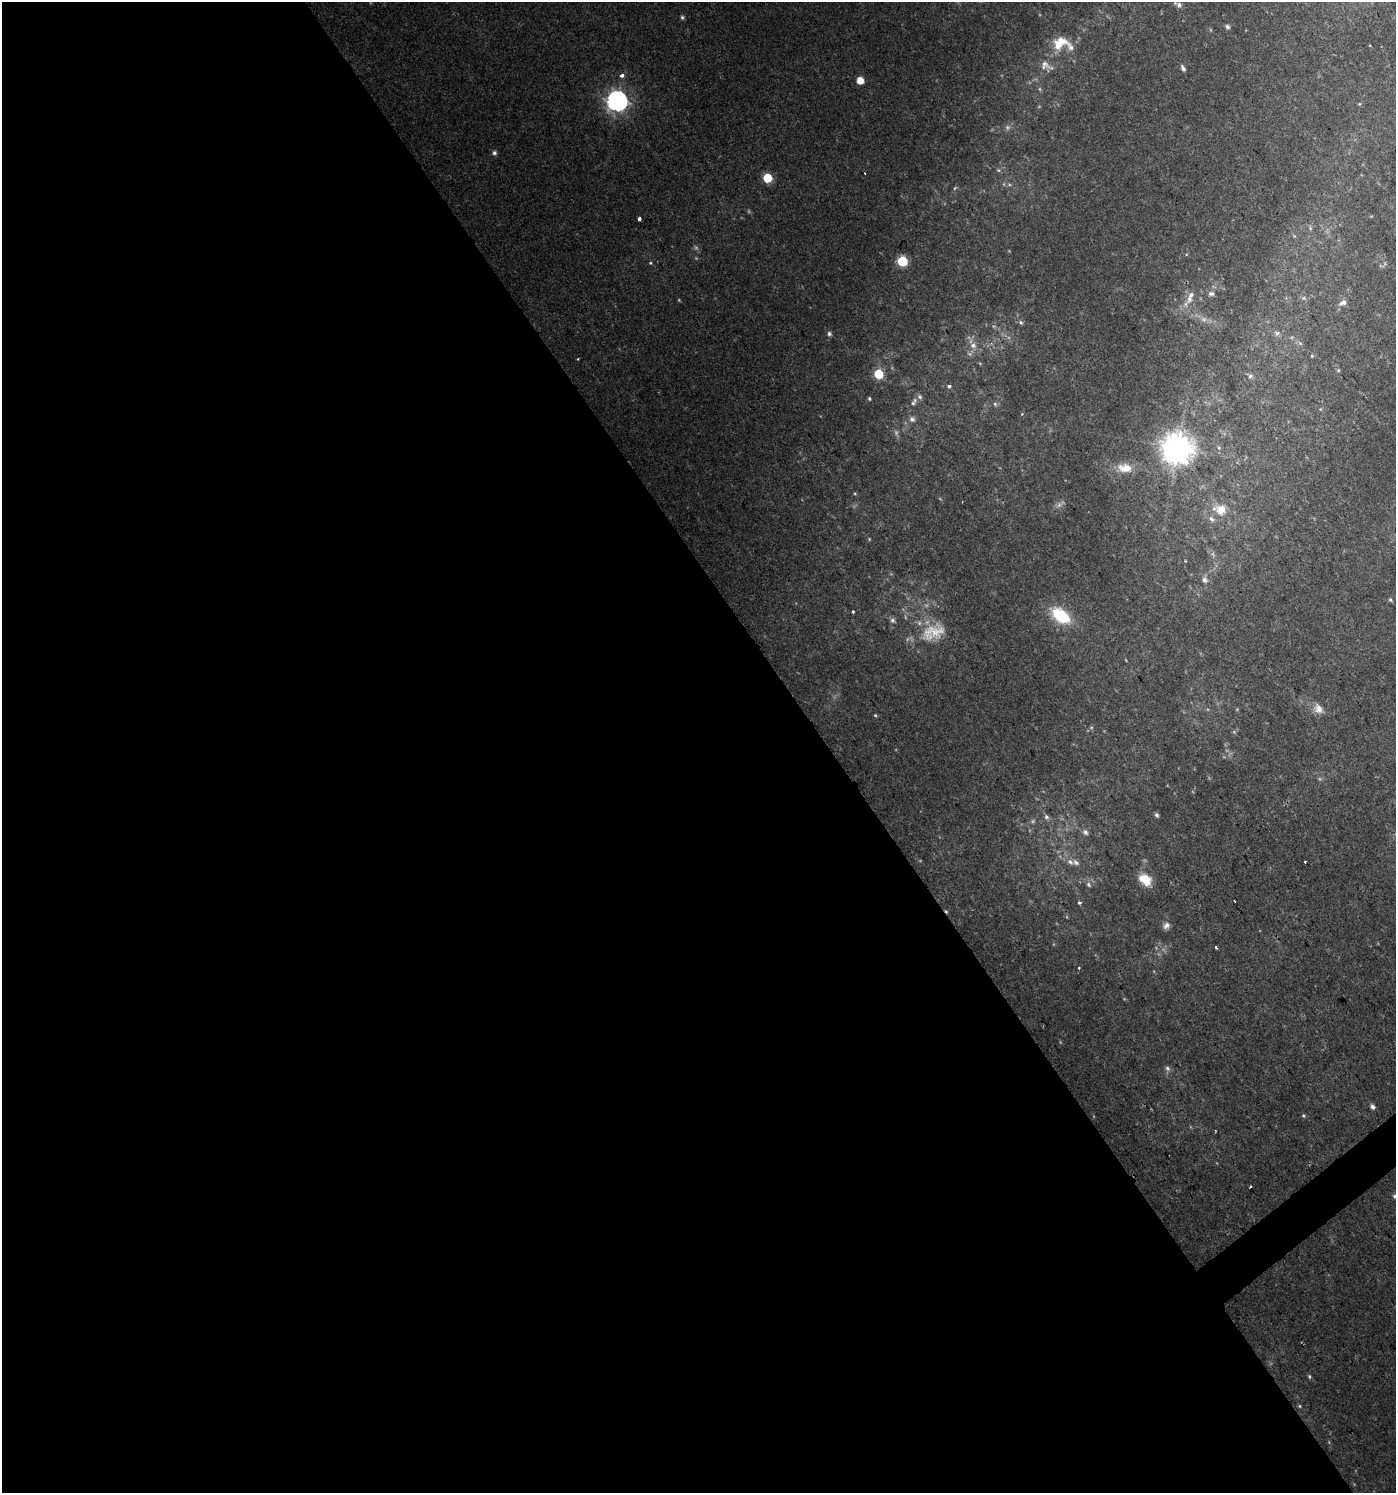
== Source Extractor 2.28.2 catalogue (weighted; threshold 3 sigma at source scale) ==
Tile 9 of 4 x 4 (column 1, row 3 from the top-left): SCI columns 133-1526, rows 1496-2986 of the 5902 x 5967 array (HDU 1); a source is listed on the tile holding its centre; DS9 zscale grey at full resolution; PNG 1398 x 1495 px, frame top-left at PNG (2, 2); no overlay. Shown black and unused: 60% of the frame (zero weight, under 2 of 3 exposures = <1% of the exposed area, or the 3 px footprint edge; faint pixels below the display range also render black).
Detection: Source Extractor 2.28.2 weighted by HDU 2 'WHT'; one run over the whole footprint, this tile lists its part. Background 0.0217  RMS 0.0043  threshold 0.0193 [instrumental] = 3 sigma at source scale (4.5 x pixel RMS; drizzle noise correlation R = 1.50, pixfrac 1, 0.0396/0.0396 arcsec/px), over >= 5 px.
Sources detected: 107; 23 too faint to see at this stretch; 1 cosmic-ray / hot-pixel residue — not listed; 7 inside a brighter listed object's ellipse — not listed separately; the other 76 listed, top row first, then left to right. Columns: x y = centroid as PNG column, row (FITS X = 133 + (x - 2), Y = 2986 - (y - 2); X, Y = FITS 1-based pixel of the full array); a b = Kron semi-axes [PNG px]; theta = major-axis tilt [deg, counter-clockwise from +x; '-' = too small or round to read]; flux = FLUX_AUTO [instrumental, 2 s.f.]
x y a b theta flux
1179 5 8 6 -31 2
682 17 6 5 - 0.87
1227 27 6 5 - 1.5
1060 43 24 18 33 12
1045 65 17 11 -45 4.5
1183 68 7 4 -63 1.4
622 75 4 3 - 3
860 80 5 5 - 7.5
617 101 8 8 - 310
1359 104 5 5 - 0.54
1007 127 7 7 - 1.4
494 153 6 6 - 1.3
998 170 6 5 - 0.8
767 178 6 6 - 20
639 219 4 3 - 2.5
1310 228 7 5 -83 0.95
1294 236 6 5 - 0.78
902 261 6 6 - 31
650 263 5 4 - 0.61
1211 294 9 6 -1 1.6
1304 298 8 6 -15 1.3
1189 299 10 9 - 3.4
1343 303 12 7 23 2.6
1021 322 7 5 -45 1
1277 333 9 7 -2 1.7
829 334 6 5 - 1.4
1300 343 7 5 -43 1.1
973 345 11 9 -65 4
1312 356 5 4 - 0.54
578 359 3 2 - 0.49
1338 370 5 4 - 0.61
878 374 6 6 - 21
1250 376 9 7 -34 1.5
949 386 4 4 - 1.6
869 398 5 4 - 0.74
914 402 13 7 59 2.3
995 404 6 6 - 0.98
1320 409 5 4 - 0.52
1022 414 4 3 - 0.39
912 419 7 7 - 2
1178 448 10 10 - 930
1219 448 5 5 - 0.77
1125 468 24 13 -3 9.2
855 493 5 4 - 0.54
1221 510 15 14 - 8.5
1213 555 11 5 -72 1.7
1185 561 4 4 - 0.47
1204 580 10 8 84 3
1390 600 5 4 - 0.71
853 612 3 3 - 1.4
1061 616 18 11 -36 27
893 620 8 6 -49 1.6
933 632 40 23 24 19
1126 660 5 3 - 0.37
1318 709 15 12 -45 4.5
875 715 5 4 - 0.6
1234 732 6 5 - 0.73
1157 815 6 4 -63 1.2
1046 817 8 6 -70 1.4
1085 832 8 7 - 1.8
1070 862 11 8 -38 2.7
1305 862 3 3 - 1.3
1146 879 16 11 -65 10
1088 884 9 6 -58 1.6
1235 901 3 2 - 0.4
1079 902 5 5 - 0.94
1166 926 10 8 42 2.5
1216 947 3 3 - 1.8
1079 968 3 3 - 0.6
1167 1068 9 7 -46 1.6
1372 1107 5 4 - 1.9
1303 1116 6 5 - 0.73
1250 1187 3 2 - 0.69
1395 1196 6 5 - 0.98
1309 1376 6 5 - 0.8
1300 1406 5 4 - 0.62
Isophote crosses this tile's border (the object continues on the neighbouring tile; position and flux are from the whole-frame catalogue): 1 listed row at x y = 1395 1196